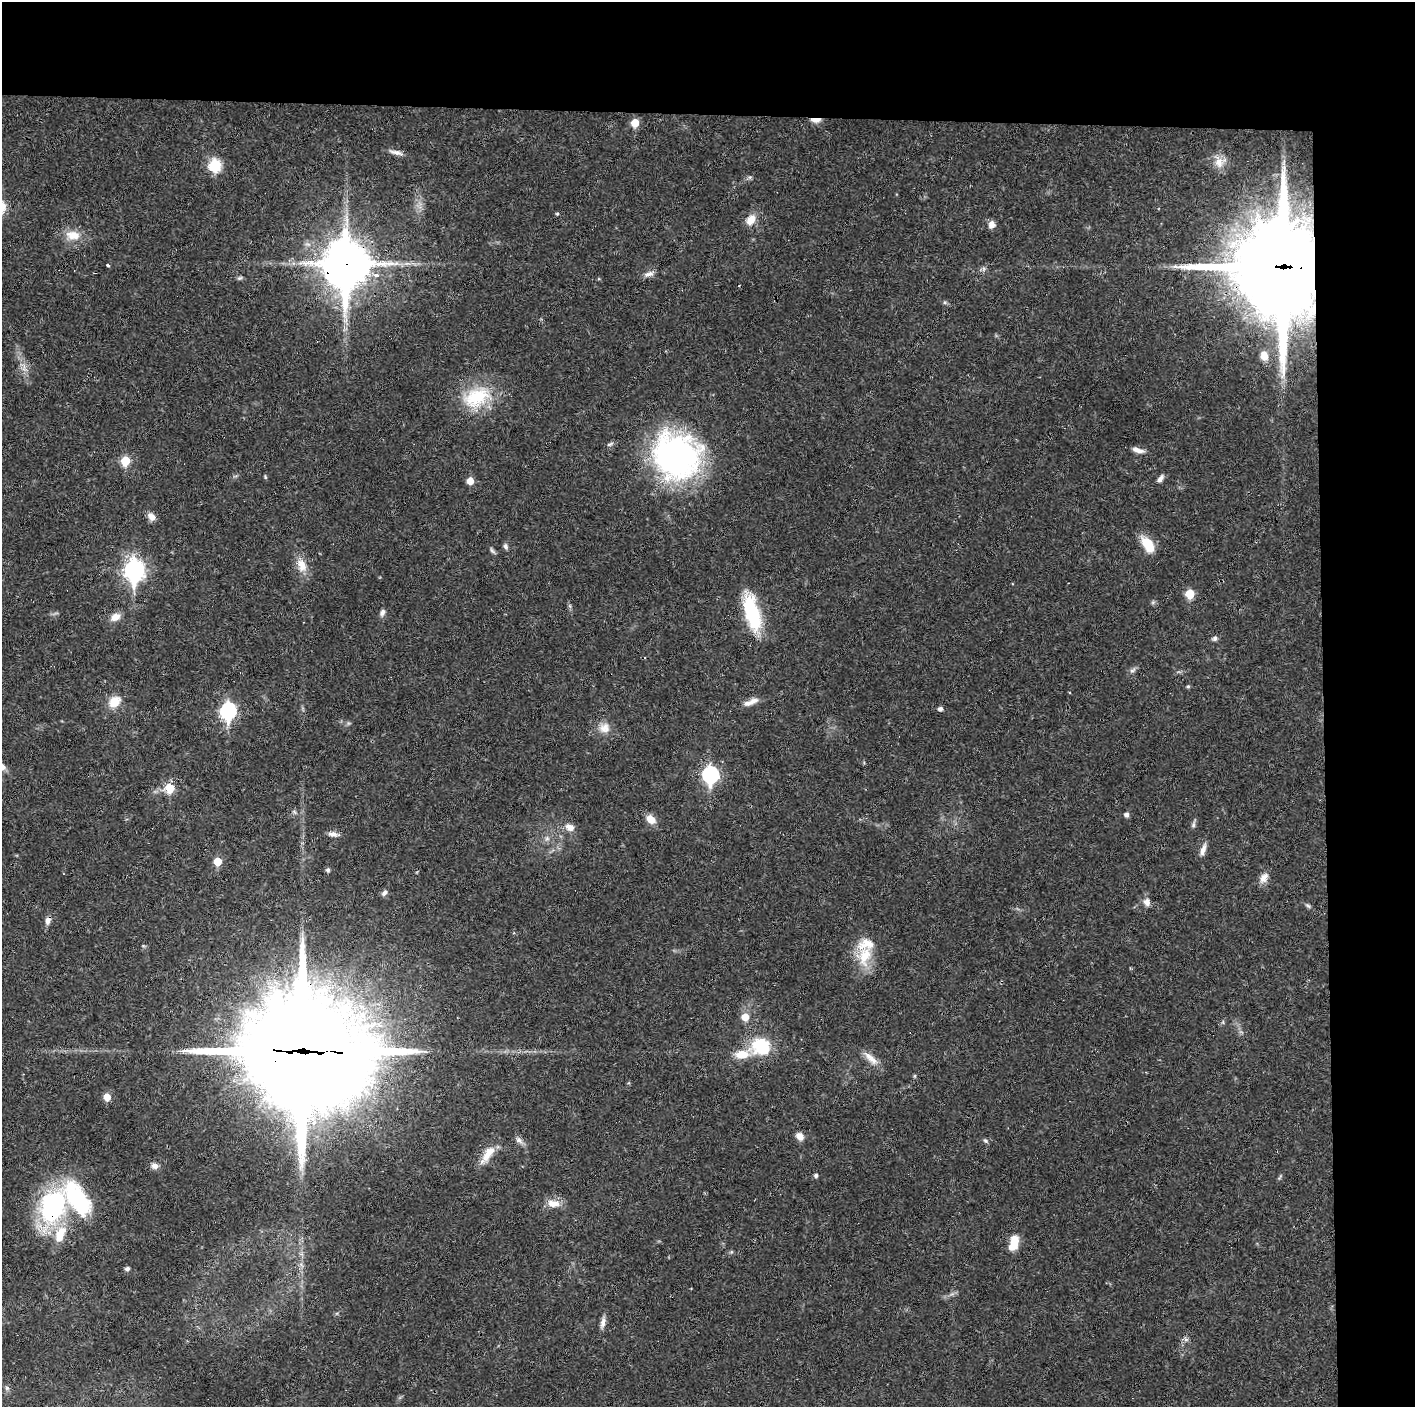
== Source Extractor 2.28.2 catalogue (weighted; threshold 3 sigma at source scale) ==
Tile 3 of 3 x 3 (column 3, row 1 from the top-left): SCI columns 2827-4239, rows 2811-4215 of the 4239 x 4216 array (HDU 1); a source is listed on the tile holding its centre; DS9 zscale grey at full resolution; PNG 1417 x 1409 px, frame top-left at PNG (2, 2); no overlay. Shown black and unused: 14% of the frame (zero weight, under 3 of 4 exposures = <1% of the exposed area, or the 3 px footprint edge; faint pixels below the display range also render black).
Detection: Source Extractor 2.28.2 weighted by HDU 2 'WHT'; one run over the whole footprint, this tile lists its part. Background 0.027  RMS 0.0023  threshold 0.0105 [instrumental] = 3 sigma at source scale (4.5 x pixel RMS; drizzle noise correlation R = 1.50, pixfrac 1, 0.05/0.05 arcsec/px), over >= 5 px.
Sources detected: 89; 1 inside a brighter object's white glare — not listed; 4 inside a brighter listed object's ellipse — not listed separately; the other 84 listed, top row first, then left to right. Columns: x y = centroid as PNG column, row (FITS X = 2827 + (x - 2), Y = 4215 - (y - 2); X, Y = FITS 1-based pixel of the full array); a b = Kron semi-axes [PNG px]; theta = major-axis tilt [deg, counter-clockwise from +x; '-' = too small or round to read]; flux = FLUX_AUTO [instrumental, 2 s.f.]
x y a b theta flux
816 120 13 5 -1 1.4
635 123 6 6 - 4.7
396 152 20 5 -13 1.3
1219 162 16 12 -74 2.8
215 165 7 7 - 14
750 177 6 5 - 0.43
557 214 4 3 - 0.31
751 220 13 9 59 2.8
991 224 9 7 72 1.4
73 235 22 12 -7 3.8
346 264 18 15 89 850
108 265 3 3 - 0.77
1283 267 34 30 -89 3200
984 269 7 4 89 0.5
649 274 15 6 18 1.2
376 275 5 4 - 1.8
239 278 8 4 0 0.44
1264 356 11 9 -69 2
24 367 12 3 86 0.85
477 397 39 25 23 13
1138 450 15 6 -19 1.4
676 456 55 50 -40 60
125 461 6 5 - 8.5
265 477 6 3 -72 0.27
1160 478 10 6 54 0.92
470 481 6 6 - 2.8
151 517 12 8 -49 1.4
1148 544 20 10 -57 5
506 546 7 6 - 0.64
492 551 10 4 -45 0.52
302 565 20 12 -66 3.3
134 570 10 8 89 110
1190 594 6 5 - 7.2
570 606 7 4 -71 0.4
382 613 10 6 69 0.83
752 613 45 16 -75 15
115 617 12 8 28 2.1
1215 638 7 6 - 0.68
1132 670 9 5 30 0.68
1188 686 5 4 - 0.33
115 702 16 12 38 3.7
751 702 22 6 23 1.8
940 709 5 4 - 0.81
228 711 9 7 84 45
604 728 15 14 - 2.6
2 767 11 7 -44 1.4
710 775 8 7 - 51
170 788 6 6 - 7.9
294 812 6 5 - 0.44
1127 815 5 5 - 0.89
651 819 11 8 -40 2.7
1193 825 10 5 73 0.6
570 827 12 9 -25 1.8
333 834 14 6 -6 1.3
547 838 6 6 - 0.65
1203 849 17 6 72 1.5
217 861 6 5 - 4.7
328 870 6 5 - 0.49
1264 878 15 9 57 1.8
384 893 8 5 45 0.75
1147 902 10 9 - 1.4
1308 906 8 5 -30 0.48
48 921 10 6 74 1.2
865 956 31 17 73 7.1
745 1017 6 6 - 3.4
761 1047 26 19 -73 9
303 1052 43 37 -7 7000
742 1054 46 15 19 7.9
871 1058 24 8 -44 2.5
914 1076 6 4 71 0.25
107 1097 5 5 - 3.4
800 1136 9 7 -51 1.9
519 1140 11 7 -38 1
985 1141 8 5 -44 0.45
488 1154 29 10 56 3.7
155 1166 9 7 -11 1.1
816 1175 5 4 - 0.58
553 1203 16 9 -5 2.6
53 1206 57 27 50 37
1013 1243 17 9 74 4.4
127 1269 5 5 - 0.64
603 1323 16 6 77 1.2
1186 1339 7 6 - 0.61
7 1388 7 5 -47 0.52
Overlapping masked pixels (flux is a lower limit): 5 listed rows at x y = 816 120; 346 264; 1283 267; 303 1052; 53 1206
Isophote crosses this tile's border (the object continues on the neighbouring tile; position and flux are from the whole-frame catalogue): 1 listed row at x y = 2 767